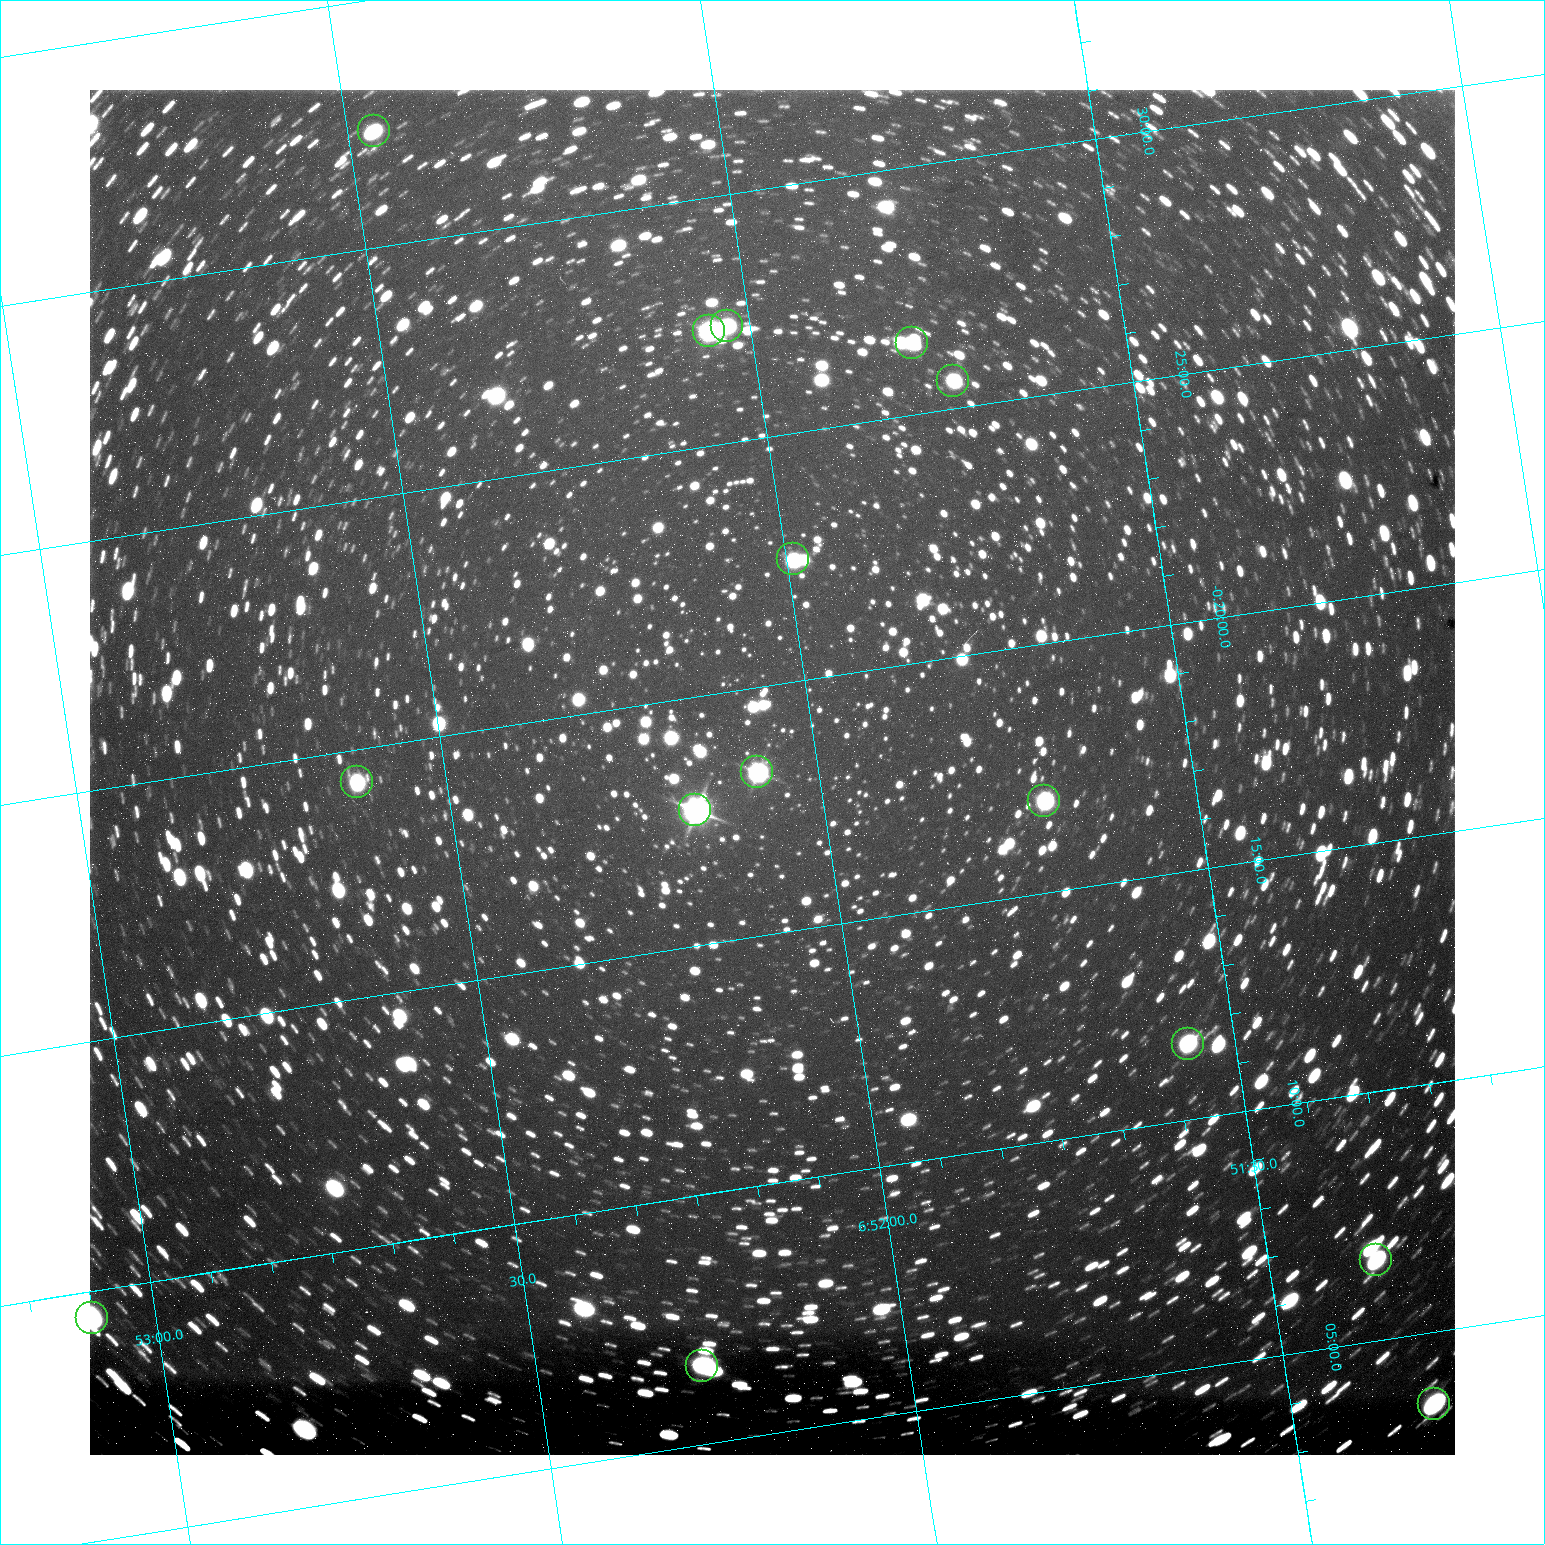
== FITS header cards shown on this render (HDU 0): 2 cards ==
NAXIS1  =                 1365 /fastest changing axis
NAXIS2  =                 1365 /next to fastest changing axis

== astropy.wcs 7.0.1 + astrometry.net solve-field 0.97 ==
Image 1365 x 1365 px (HDU 0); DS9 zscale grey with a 90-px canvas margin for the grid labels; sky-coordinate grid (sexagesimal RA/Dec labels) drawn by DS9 from the SOLVED WCS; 15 Tycho-2 reference stars matched to detected sources circled (green)
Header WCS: RA---TAN/DEC--TAN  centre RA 06:52:04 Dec -00:18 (103.02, -0.30 deg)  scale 1.22 arcsec/px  FOV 27.7' x 27.7'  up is -171 deg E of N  parity flipped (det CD > 0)
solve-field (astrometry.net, Tycho-2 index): VERIFIED the header's WCS against the Tycho-2 star catalogue (15 matches, 0 conflicts) and refined it, rather than solving blind
Solved WCS: RA---TAN-SIP/DEC--TAN-SIP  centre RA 06:52:04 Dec -00:18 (103.02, -0.30 deg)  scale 1.22 arcsec/px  FOV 27.7' x 27.7'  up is -171 deg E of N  parity flipped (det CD > 0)
The solver's refit moves the header's centre by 1.3 arcsec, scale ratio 0.9997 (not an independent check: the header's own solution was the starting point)
Tycho-2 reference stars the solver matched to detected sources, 15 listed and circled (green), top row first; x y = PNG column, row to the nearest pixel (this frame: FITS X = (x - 90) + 1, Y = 1365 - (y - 90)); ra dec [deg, ICRS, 3 dp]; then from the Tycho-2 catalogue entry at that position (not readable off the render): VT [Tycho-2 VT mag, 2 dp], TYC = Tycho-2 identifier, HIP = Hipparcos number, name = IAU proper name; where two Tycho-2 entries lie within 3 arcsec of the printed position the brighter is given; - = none
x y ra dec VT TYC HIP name
374 131 103.116 -0.539 10.92 4800-537-1 - -
727 326 103.008 -0.456 10.52 4800-923-1 - -
709 331 103.014 -0.455 10.17 4800-1475-1 - -
912 343 102.947 -0.441 11.03 4800-2583-1 - -
953 381 102.935 -0.426 11.15 4800-249-1 - -
793 559 102.998 -0.374 11.01 4800-1403-1 - -
757 772 103.021 -0.305 9.51 4800-1727-1 - -
357 782 103.155 -0.322 11.02 4801-48-1 - -
1044 801 102.926 -0.281 10.67 4800-765-1 - -
695 810 103.043 -0.296 8.36 4800-1343-1 32977 -
1188 1044 102.891 -0.192 10.69 4800-469-1 - -
1376 1260 102.839 -0.110 10.73 4800-214-1 - -
92 1318 103.271 -0.158 9.80 4801-605-1 - -
702 1366 103.069 -0.110 10.30 4800-2617-1 - -
1434 1404 102.827 -0.059 9.76 4800-910-1 - -